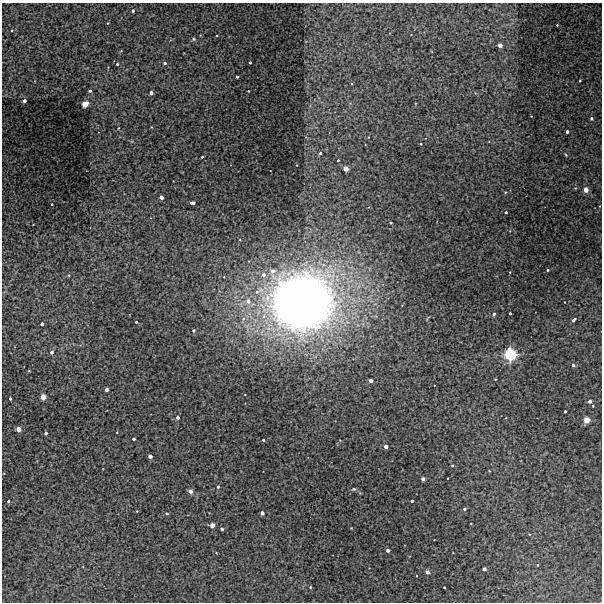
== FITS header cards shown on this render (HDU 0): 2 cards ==
NAXIS1  =                  600 / Width of image
NAXIS2  =                  600 / Height of image

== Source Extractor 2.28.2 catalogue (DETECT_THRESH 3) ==
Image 600 x 600 px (HDU 0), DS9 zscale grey, 1 PNG px = 1 image px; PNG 604 x 604 px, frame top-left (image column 1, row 600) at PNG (2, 3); no overlay
Background 393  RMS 0.86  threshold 2.59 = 3 sigma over >= 5 px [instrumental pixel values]
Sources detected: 88; all 88 listed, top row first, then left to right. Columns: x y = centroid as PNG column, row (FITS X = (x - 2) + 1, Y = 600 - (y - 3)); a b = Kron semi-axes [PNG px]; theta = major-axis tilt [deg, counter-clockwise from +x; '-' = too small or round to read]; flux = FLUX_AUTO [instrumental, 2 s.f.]
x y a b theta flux
133 11 3 3 - 180
557 25 3 3 - 53
12 30 3 3 - 44
217 36 3 2 - 51
194 39 5 4 - 68
500 45 3 3 - 1100
250 62 3 3 - 110
165 63 3 3 - 160
117 64 3 3 - 76
237 77 3 3 - 80
580 81 2 2 - 47
90 91 3 3 - 110
248 91 2 2 - 44
151 93 3 3 - 510
24 101 3 3 - 320
85 104 4 4 - 3400
531 116 3 2 - 37
591 118 3 3 - 110
118 128 4 2 - 42
567 132 3 3 - 190
421 144 3 2 - 51
320 153 4 3 - 120
566 155 5 3 - 57
202 157 3 3 - 68
338 160 3 3 - 95
345 169 3 3 - 1800
586 190 3 3 - 1100
505 192 4 3 - 52
161 197 3 3 - 600
193 203 5 3 - 280
52 204 3 2 - 63
506 212 3 3 - 130
390 223 3 3 - 110
548 270 3 2 - 75
273 271 5 4 - 310
510 272 2 2 - 33
69 275 4 3 - 50
263 275 5 5 - 220
257 292 6 6 - 180
248 301 4 4 - 410
302 302 47 47 - 51000
510 313 3 3 - 160
494 314 4 3 - 130
574 320 5 3 - 140
136 322 3 3 - 91
42 324 3 3 - 390
194 330 3 3 - 150
52 352 3 3 - 330
510 354 4 4 - 24000
573 365 4 3 - 120
495 379 3 2 - 42
371 381 3 3 - 650
107 390 3 3 - 610
43 397 3 3 - 2400
10 398 3 3 - 160
590 401 3 3 - 400
593 406 3 2 - 64
565 411 3 3 - 130
178 417 3 3 - 290
586 420 4 4 - 2800
18 429 3 3 - 1700
117 432 3 2 - 36
46 433 3 3 - 320
134 439 3 3 - 210
263 440 3 3 - 110
386 447 3 3 - 690
150 456 3 3 - 630
452 466 3 3 - 67
489 471 3 2 - 37
448 478 2 2 - 34
423 479 3 3 - 460
218 487 3 3 - 160
354 489 5 4 - 74
190 491 5 4 - 210
8 501 3 3 - 110
412 501 3 3 - 170
464 509 4 3 - 110
137 511 3 3 - 41
167 513 4 3 - 69
262 513 3 3 - 470
212 525 3 3 - 1200
222 529 3 3 - 75
529 534 3 2 - 35
387 550 3 3 - 320
484 569 3 3 - 360
427 572 4 4 - 220
310 587 3 2 - 55
444 587 3 3 - 91

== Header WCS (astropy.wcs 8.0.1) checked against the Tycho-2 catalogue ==
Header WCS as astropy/WCSLIB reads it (CRVAL/CRPIX/CD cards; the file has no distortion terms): RA---TAN/DEC--TAN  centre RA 03:38:52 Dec -26:20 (54.72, -26.34 deg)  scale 2 arcsec/px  FOV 20.0' x 20.0'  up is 0 deg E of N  parity normal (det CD < 0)
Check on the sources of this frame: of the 60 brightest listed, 4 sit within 2.0 arcsec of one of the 5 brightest Tycho-2 stars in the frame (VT <= 12.58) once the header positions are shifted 0.22 arcsec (0.21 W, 0.05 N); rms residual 0.53 arcsec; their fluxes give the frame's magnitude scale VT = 20.43 - 2.5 log10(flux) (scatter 0.13 mag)
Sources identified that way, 4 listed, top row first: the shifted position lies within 2.0 arcsec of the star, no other Tycho-2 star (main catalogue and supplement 1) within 4.0 arcsec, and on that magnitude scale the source's flux lands within +1.5 / -3 mag of the star's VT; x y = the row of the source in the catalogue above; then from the Tycho-2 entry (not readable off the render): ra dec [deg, ICRS J2000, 3 dp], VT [Tycho-2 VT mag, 2 dp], TYC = Tycho-2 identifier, HIP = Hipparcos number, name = IAU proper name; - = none
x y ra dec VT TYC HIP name
500 45 54.594 -26.195 12.58 6450-201-1 - -
510 354 54.588 -26.366 10.07 6450-412-1 - -
43 397 54.877 -26.390 11.96 6450-364-1 - -
586 420 54.541 -26.403 11.83 6450-597-1 - -